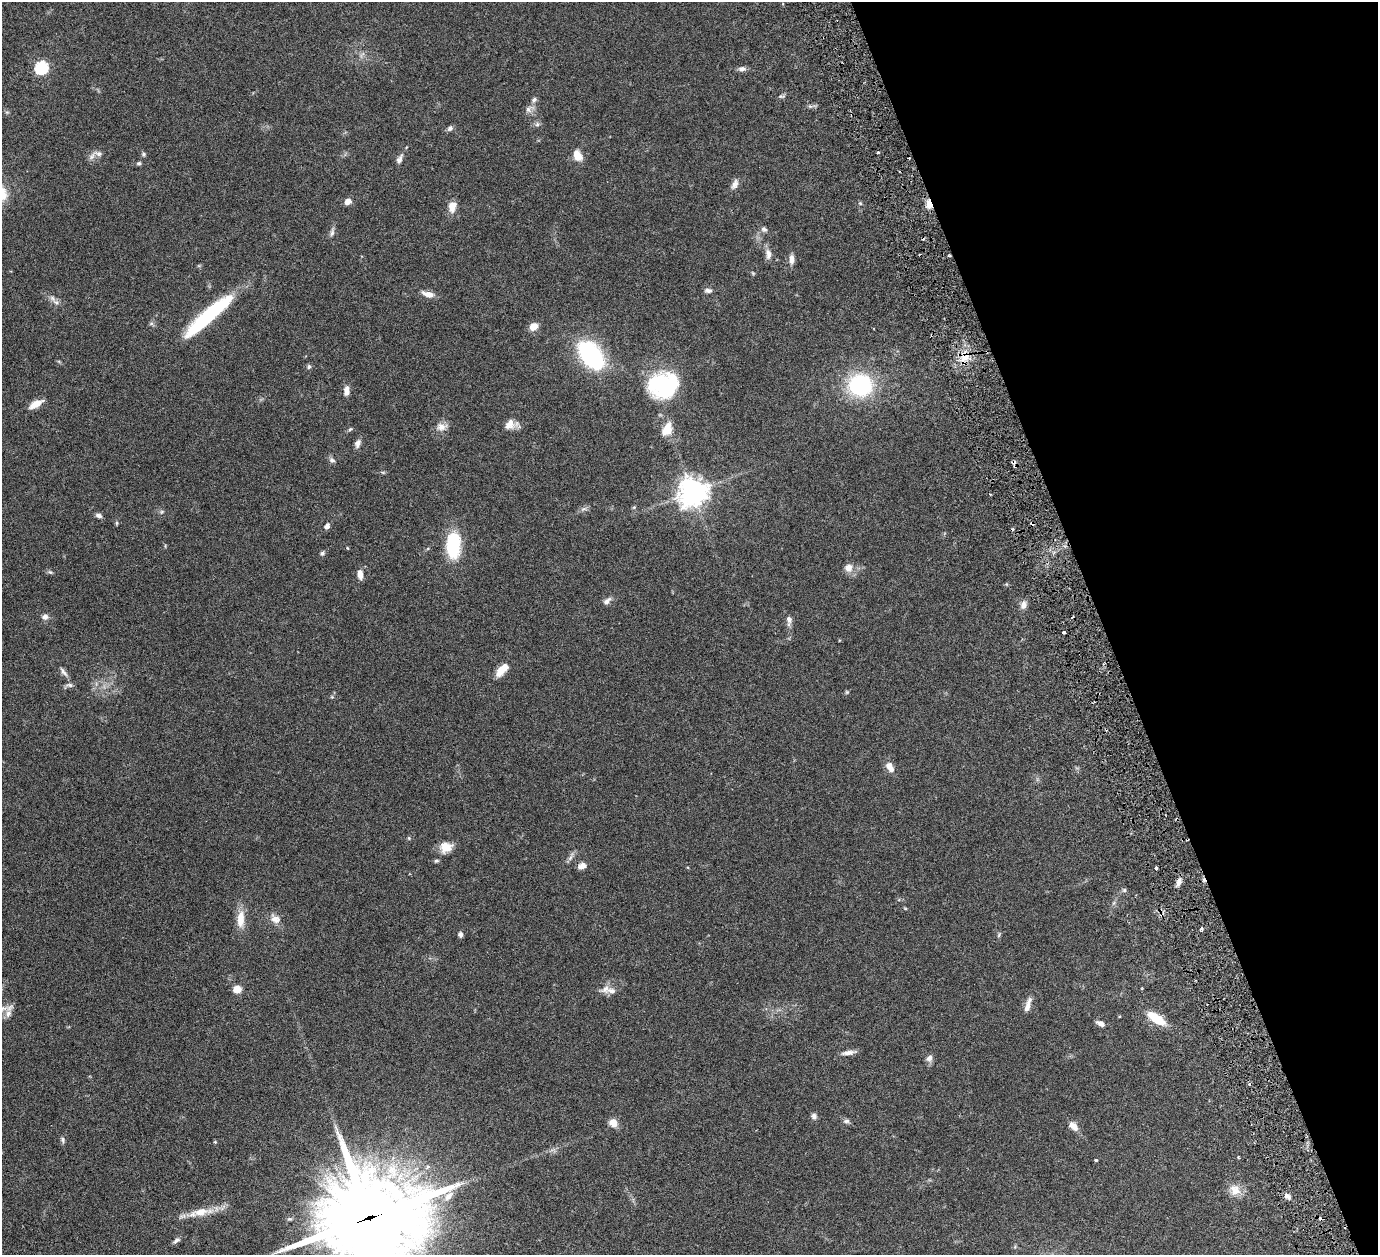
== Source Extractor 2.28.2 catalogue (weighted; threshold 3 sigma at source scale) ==
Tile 12 of 4 x 4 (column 4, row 3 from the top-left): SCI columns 4190-5565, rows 1571-2823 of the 5680 x 5541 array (HDU 1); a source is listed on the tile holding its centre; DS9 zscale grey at full resolution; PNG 1380 x 1257 px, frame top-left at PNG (2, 2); no overlay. Shown black and unused: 20% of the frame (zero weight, under 3 of 6 exposures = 5% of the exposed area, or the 3 px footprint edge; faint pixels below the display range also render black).
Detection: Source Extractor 2.28.2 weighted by HDU 2 'WHT'; one run over the whole footprint, this tile lists its part. Background 0.0534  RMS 0.0027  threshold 0.0112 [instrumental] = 3 sigma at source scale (4.09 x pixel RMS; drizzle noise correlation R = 1.36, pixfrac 0.8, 0.05/0.05 arcsec/px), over >= 5 px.
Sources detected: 112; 5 cosmic-ray / hot-pixel residue — not listed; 4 inside a brighter listed object's ellipse — not listed separately; the other 103 listed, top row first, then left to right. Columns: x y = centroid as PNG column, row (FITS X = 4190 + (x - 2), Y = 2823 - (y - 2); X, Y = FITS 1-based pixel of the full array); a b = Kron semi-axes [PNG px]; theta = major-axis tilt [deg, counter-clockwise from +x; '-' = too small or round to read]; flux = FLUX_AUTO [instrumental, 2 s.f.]
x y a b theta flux
41 68 6 6 - 33
742 69 10 6 1 0.91
534 100 8 6 51 0.79
810 106 7 4 -18 0.49
528 109 10 8 87 1.2
537 124 7 5 46 0.59
450 128 7 6 - 0.75
878 152 3 3 - 0.29
143 154 6 6 - 0.47
577 155 11 8 -63 3.3
92 156 14 6 57 1.1
400 159 14 7 65 1.1
139 163 6 5 - 0.45
735 184 14 7 65 1.3
348 201 7 6 - 1.7
860 203 5 3 - 0.28
929 204 11 7 -77 2.3
452 207 13 9 78 2.5
764 229 9 7 -39 0.77
332 232 14 5 80 0.88
768 254 15 8 -83 1.6
949 256 4 2 - 0.34
792 259 13 6 89 1.4
753 273 6 4 -45 0.28
708 290 10 6 -2 0.83
428 294 16 7 -16 2
56 302 11 6 -34 1.1
208 316 64 12 41 24
533 326 8 7 - 2.6
591 355 28 16 -51 37
965 358 24 11 71 4.7
309 367 7 6 - 0.53
663 385 28 22 5 28
860 385 18 17 - 30
347 391 11 6 85 1.7
35 404 16 7 29 2.9
510 424 15 11 16 2.4
441 427 14 10 3 2
350 429 7 5 23 0.41
667 429 15 10 66 4.1
358 444 11 7 73 1.1
332 460 8 7 - 0.74
383 472 6 4 -1 0.34
692 492 10 9 - 310
634 507 5 4 - 0.34
583 509 9 5 24 0.76
162 512 6 4 31 0.39
99 515 7 5 -15 0.88
117 523 6 4 -90 0.3
1032 523 5 4 - 0.48
327 526 7 5 54 1
453 545 21 11 87 20
322 553 7 5 54 0.51
848 568 9 9 - 2.1
50 572 7 4 -43 0.42
360 574 11 6 -83 1.8
607 601 11 6 43 1.1
1023 605 10 7 77 1.4
45 617 8 7 - 1.1
789 620 13 7 -88 1.2
1064 632 3 3 - 0.5
502 670 17 8 46 3.6
64 672 15 5 -54 1
69 685 11 5 -3 0.71
847 692 5 5 - 0.32
332 697 5 4 - 0.29
889 766 9 8 - 1.6
409 838 5 4 - 0.33
446 847 15 13 16 3.2
571 857 16 4 62 0.9
436 861 6 5 - 0.41
582 866 10 7 19 1.5
1156 868 3 3 - 0.38
1179 882 11 6 70 1.3
1124 890 6 5 - 0.45
905 908 6 3 -19 0.25
241 919 23 9 86 3.9
275 919 15 10 -34 2.1
1201 929 4 3 - 0.43
460 935 6 5 - 0.7
999 935 8 4 68 0.37
237 989 7 7 - 3.1
605 989 18 10 28 2
1028 1005 20 6 74 1.9
3 1009 18 8 21 1.8
1156 1019 21 8 -35 6.6
1100 1023 11 6 -26 1.2
849 1052 18 5 9 1.4
929 1058 11 7 64 1.1
814 1116 7 6 - 0.94
846 1121 9 6 0 0.68
613 1123 8 7 - 3
1073 1126 14 8 -41 1.8
63 1140 8 5 -63 0.56
215 1142 5 4 - 0.26
1238 1157 3 3 - 0.26
1096 1160 3 3 - 0.41
1235 1190 16 13 -55 2.9
448 1196 17 8 42 2.3
1288 1196 9 6 -36 1.1
201 1212 34 11 8 4.8
370 1218 36 29 11 3700
176 1240 10 5 38 0.75
Overlapping masked pixels (flux is a lower limit): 6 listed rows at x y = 929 204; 949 256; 965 358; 1032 523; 1179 882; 370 1218
Isophote crosses this tile's border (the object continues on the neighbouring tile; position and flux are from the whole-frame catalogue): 2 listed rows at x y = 3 1009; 370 1218